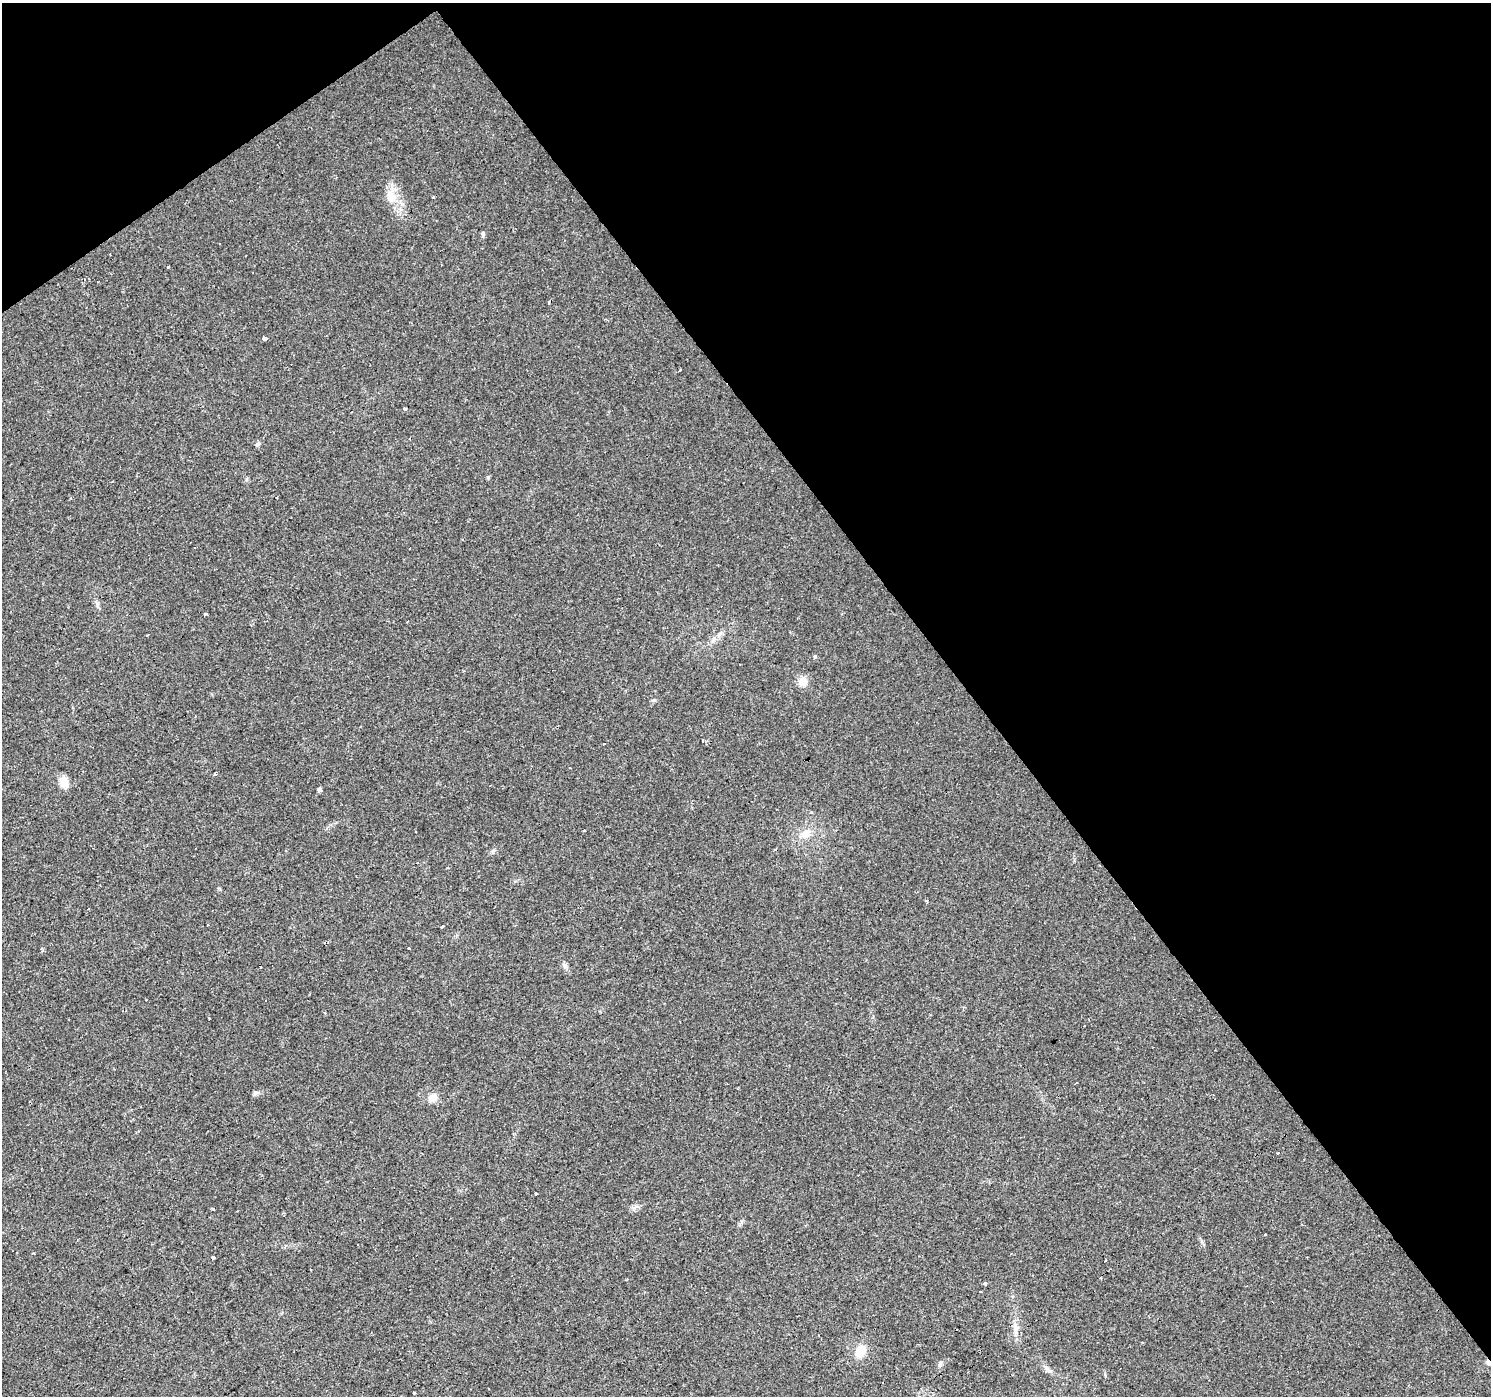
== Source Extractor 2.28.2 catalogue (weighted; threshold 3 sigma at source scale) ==
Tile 3 of 4 x 4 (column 3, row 1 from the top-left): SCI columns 2981-4469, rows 4372-5765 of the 5959 x 5893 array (HDU 1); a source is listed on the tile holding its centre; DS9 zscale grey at full resolution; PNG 1493 x 1398 px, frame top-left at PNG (2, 3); no overlay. Shown black and unused: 38% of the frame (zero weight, under 2 of 3 exposures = <1% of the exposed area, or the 3 px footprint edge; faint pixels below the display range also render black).
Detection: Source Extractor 2.28.2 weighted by HDU 2 'WHT'; one run over the whole footprint, this tile lists its part. Background 0.0205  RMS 0.0033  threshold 0.0149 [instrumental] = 3 sigma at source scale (4.5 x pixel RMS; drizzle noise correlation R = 1.50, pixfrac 1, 0.0396/0.0396 arcsec/px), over >= 5 px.
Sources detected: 52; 15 cosmic-ray / hot-pixel residue — not listed; the other 37 listed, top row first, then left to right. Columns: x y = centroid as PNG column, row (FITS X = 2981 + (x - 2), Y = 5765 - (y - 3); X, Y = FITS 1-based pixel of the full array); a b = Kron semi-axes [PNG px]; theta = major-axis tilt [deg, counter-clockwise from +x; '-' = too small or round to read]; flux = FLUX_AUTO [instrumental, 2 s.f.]
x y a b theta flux
390 197 16 14 -68 4.7
433 197 3 3 - 1.3
483 234 7 4 -90 0.67
168 267 3 3 - 1
264 338 3 3 - 12
679 370 3 2 - 0.57
405 408 3 3 - 1.4
258 444 7 4 37 0.61
488 477 5 5 - 0.42
147 635 4 2 - 0.32
815 657 5 4 - 0.42
803 681 13 12 - 2.5
703 740 4 2 - 0.24
570 767 3 2 - 0.28
215 774 4 2 - 0.57
64 781 14 11 -81 2.9
319 789 5 4 - 0.87
584 830 4 3 - 1.7
805 834 15 8 31 2.8
927 900 3 3 - 0.87
442 926 3 3 - 2.5
409 948 3 3 - 1
565 965 7 6 - 0.8
209 1019 3 3 - 0.62
1084 1025 3 2 - 0.3
256 1093 7 5 29 0.74
432 1098 11 9 43 2.4
1278 1153 3 2 - 0.41
535 1193 3 3 - 0.4
1265 1234 3 2 - 0.24
214 1258 3 3 - 14
985 1283 4 3 - 5.9
981 1292 3 2 - 0.46
860 1351 12 10 64 5.5
940 1364 7 5 61 0.66
1048 1369 14 4 -35 1.1
414 1393 3 3 - 0.53
Unlisted compact peaks at least as high as the median listed source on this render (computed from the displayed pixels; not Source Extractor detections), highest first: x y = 654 700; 493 851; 97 603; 634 1208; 213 1209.